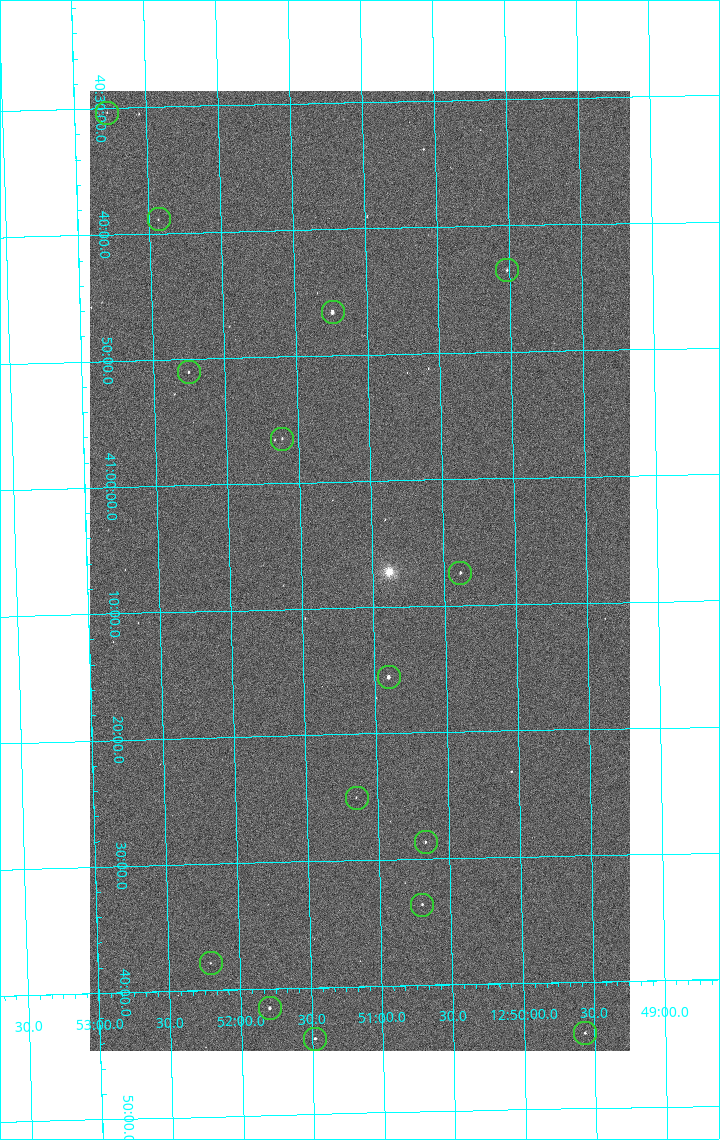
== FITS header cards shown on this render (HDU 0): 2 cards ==
NAXIS1  =                 1080 / length of data axis 1
NAXIS2  =                 1920 / length of data axis 2

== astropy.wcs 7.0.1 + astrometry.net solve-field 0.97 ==
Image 1080 x 1920 px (HDU 0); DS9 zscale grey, zoomed out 1/2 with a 90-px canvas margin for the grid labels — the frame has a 2x2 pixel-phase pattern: the four 2x2 pixel phases sit at different levels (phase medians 999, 846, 794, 996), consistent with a one-shot-colour (mosaic) sensor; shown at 1/2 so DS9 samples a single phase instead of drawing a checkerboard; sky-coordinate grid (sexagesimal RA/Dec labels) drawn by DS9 from the SOLVED WCS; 15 Tycho-2 reference stars matched to detected sources circled (green)
Header WCS: none
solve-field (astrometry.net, Tycho-2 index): SOLVED blind (the file carries no WCS)
Solved WCS: RA---TAN-SIP/DEC--TAN-SIP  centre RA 12:51:05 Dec +41:07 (192.77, +41.12 deg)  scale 2.38 arcsec/px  FOV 42.8' x 76.0'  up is -179 deg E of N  parity flipped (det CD > 0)
(file carries no celestial WCS; the grid is the blind solution)
Tycho-2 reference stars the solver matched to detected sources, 15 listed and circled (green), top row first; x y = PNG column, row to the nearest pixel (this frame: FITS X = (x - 90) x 2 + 1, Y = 1920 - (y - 91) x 2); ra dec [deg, ICRS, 3 dp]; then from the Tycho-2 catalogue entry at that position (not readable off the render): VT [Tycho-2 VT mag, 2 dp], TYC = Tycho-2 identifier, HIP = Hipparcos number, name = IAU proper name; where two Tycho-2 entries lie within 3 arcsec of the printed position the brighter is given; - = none
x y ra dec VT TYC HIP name
106 113 193.194 +40.505 12.48 3021-1340-1 - -
158 220 193.109 +40.648 12.32 3021-1216-1 - -
507 270 192.504 +40.725 11.86 3021-1162-1 - -
332 312 192.810 +40.776 9.69 3021-1108-1 - -
188 372 193.064 +40.851 11.36 3021-1025-1 - -
282 439 192.903 +40.941 11.82 3021-941-1 - -
460 573 192.596 +41.123 11.21 3021-53-1 - -
388 678 192.726 +41.259 9.76 3023-213-1 62700 -
356 798 192.787 +41.417 12.26 3023-139-1 - -
426 842 192.667 +41.478 11.08 3023-113-1 - -
422 905 192.675 +41.560 11.35 3023-88-1 - -
210 963 193.051 +41.631 12.16 3023-47-1 - -
270 1008 192.949 +41.692 10.25 3023-19-1 - -
585 1034 192.392 +41.734 11.39 3023-243-1 - -
315 1039 192.870 +41.734 10.72 3023-898-1 - -